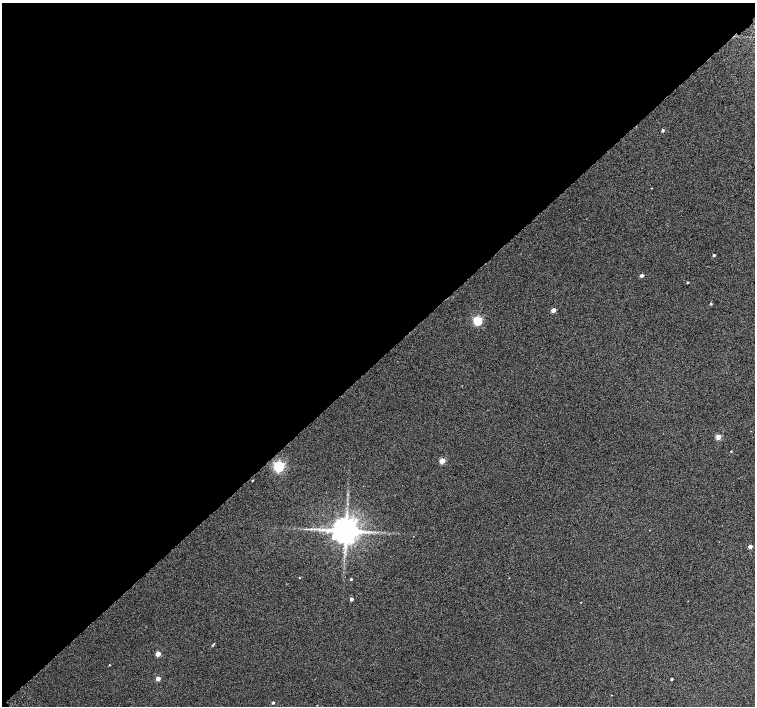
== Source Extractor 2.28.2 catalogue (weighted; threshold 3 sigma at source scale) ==
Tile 5 of 4 x 4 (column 1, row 2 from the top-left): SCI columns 51-1556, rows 3080-4486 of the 6118 x 6093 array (HDU 1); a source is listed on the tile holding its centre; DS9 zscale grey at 2 x 2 block average (1 PNG px = mean of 2 x 2 image px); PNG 757 x 708 px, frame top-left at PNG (2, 3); no overlay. Shown black and unused: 51% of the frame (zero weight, under 2 of 3 exposures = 3% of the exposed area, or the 3 px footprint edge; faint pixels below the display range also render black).
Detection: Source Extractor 2.28.2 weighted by HDU 2 'WHT'; one run over the whole footprint, this tile lists its part. Background 0.0626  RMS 0.052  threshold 0.234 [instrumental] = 3 sigma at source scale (4.5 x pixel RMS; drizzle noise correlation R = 1.50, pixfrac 1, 0.0396/0.0396 arcsec/px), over >= 5 px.
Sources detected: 25; all 25 listed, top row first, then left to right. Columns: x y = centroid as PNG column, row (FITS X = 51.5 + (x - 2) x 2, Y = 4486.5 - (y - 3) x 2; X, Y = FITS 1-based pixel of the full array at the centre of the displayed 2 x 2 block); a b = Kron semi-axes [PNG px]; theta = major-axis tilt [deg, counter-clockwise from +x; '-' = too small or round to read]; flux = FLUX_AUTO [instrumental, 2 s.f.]
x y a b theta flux
662 131 3 2 - 22
714 255 2 2 - 19
642 275 3 2 - 38
687 282 2 2 - 10
711 304 3 3 - 12
553 310 3 3 - 89
477 321 3 3 - 830
718 437 3 3 - 180
731 451 3 2 - 7.7
442 461 3 3 - 220
279 466 4 4 - 1700
252 480 2 2 - 7.1
345 531 6 6 - 23000
369 532 4 2 - 15
750 547 3 3 - 59
299 578 2 2 - 5.5
351 579 2 2 - 14
351 599 3 3 - 37
212 645 3 3 - 8.4
158 654 3 3 - 150
109 665 2 2 - 7.1
158 678 3 3 - 110
671 679 2 2 - 15
611 695 2 2 - 4.7
273 703 3 2 - 20
Diffuse or blended objects may show on this block-average render without a row.